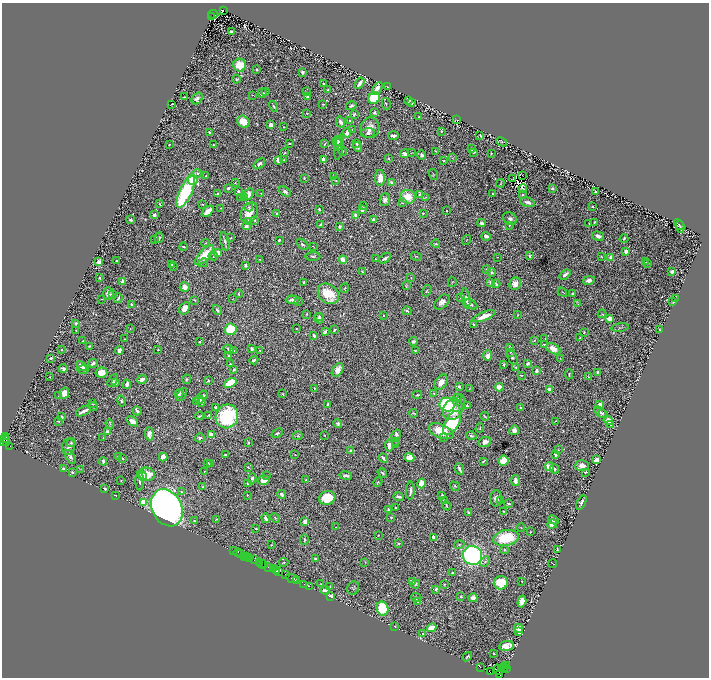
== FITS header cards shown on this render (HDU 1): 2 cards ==
NAXIS1  =                 1414
NAXIS2  =                 1351

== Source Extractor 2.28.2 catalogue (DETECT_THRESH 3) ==
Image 1414 x 1351 px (HDU 1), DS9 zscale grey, zoomed out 1/2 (1 PNG px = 2 x 2 image px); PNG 711 x 680 px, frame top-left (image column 2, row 1350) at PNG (2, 3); each listed source drawn as its Kron ellipse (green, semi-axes under 4 px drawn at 4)
Background 1.75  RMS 0.025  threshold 0.0756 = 3 sigma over >= 5 px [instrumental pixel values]
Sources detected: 817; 82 cannot appear on this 1/2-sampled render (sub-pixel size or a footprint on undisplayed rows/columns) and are neither listed nor drawn; of the other 735, the 500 brightest by FLUX_AUTO listed and drawn (235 fainter detections omitted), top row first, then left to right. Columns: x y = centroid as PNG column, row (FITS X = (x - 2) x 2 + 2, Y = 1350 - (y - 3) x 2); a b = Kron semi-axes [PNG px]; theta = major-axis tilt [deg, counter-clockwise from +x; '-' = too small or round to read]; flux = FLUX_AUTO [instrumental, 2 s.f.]
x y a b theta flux
223 10 3 2 - 840
213 14 5 2 - 630
212 16 4 2 - 220
231 32 3 3 - 16
240 65 6 6 - 120
257 70 2 2 - 6.4
303 72 2 2 - 56
237 79 4 3 - 8.4
360 83 6 2 55 34
323 84 2 2 - 6
388 87 3 2 - 5.6
377 88 7 3 60 34
328 89 3 2 - 6.5
266 91 3 2 - 4.7
307 92 2 2 - 6.2
262 93 5 2 - 14
252 95 3 2 - 3.6
185 97 2 2 - 3.1
307 97 2 2 - 38
374 98 6 5 - 350
197 99 6 5 - 27
408 101 3 3 - 23
412 103 3 2 - 7.3
172 104 3 2 - 11
323 104 2 2 - 4.6
386 104 6 3 -76 4.9
274 106 5 3 - 7.2
351 106 5 3 - 11
307 113 3 2 - 3.2
374 113 4 3 - 16
354 114 3 2 - 7.2
419 117 2 2 - 5.9
349 120 3 2 - 3
457 120 2 2 - 3.1
243 122 6 5 - 100
341 122 6 4 -64 21
271 125 3 3 - 46
283 127 2 2 - 3.3
370 128 10 9 - 59
352 130 3 2 - 3
441 131 2 2 - 3.6
209 133 3 2 - 15
347 133 5 3 - 29
368 133 7 5 7 17
480 135 3 2 - 4.1
393 136 5 3 - 15
338 141 4 3 - 5.9
502 142 6 2 -27 4.9
289 143 3 2 - 6.2
337 143 7 3 -73 12
169 144 2 1 - 3
325 144 4 3 - 6.3
357 144 4 3 - 11
213 145 2 2 - 9.3
339 147 13 3 82 12
358 147 5 3 - 12
472 149 3 2 - 16
342 151 6 3 -62 11
436 151 3 2 - 4.9
474 152 3 2 - 5.5
285 153 3 2 - 7.1
411 153 3 1 - 3
491 153 2 2 - 3.5
404 154 4 3 - 27
422 155 5 3 - 13
389 158 2 2 - 5.9
452 158 4 3 - 4
278 160 4 4 - 47
284 160 3 2 - 4.2
324 160 3 3 - 35
444 161 2 2 - 3.9
259 164 7 4 42 21
197 173 4 3 - 9.3
434 174 6 3 -73 5.6
522 175 2 1 - 3.5
206 176 3 2 - 5.7
333 177 4 2 - 4.1
304 178 4 3 - 7.6
380 178 8 5 90 70
512 179 3 1 - 3.2
192 180 5 5 - 120
336 181 3 2 - 3.9
391 182 4 3 - 22
235 183 3 2 - 4.1
500 183 4 2 - 4.8
228 188 4 3 - 12
552 188 3 2 - 6.2
523 189 4 2 - 4.6
285 191 7 4 -35 17
595 191 2 2 - 26
186 192 17 6 64 640
238 192 3 3 - 11
218 194 3 2 - 7.4
249 194 6 4 66 36
261 194 3 2 - 3
419 194 3 3 - 8.4
492 194 2 2 - 3.9
522 194 2 2 - 4.9
240 197 3 2 - 4.4
245 197 4 2 - 9.1
408 197 8 7 - 110
426 197 3 2 - 3.6
385 200 6 5 - 24
527 202 7 4 -14 27
403 203 4 3 - 3.5
160 204 4 3 - 3.7
203 204 2 2 - 4.7
363 206 2 2 - 3.1
592 206 2 2 - 4.2
249 207 4 3 - 9.1
221 208 3 3 - 5.4
319 209 2 2 - 7.5
362 210 3 3 - 16
208 211 7 4 42 42
446 211 2 2 - 4.4
249 213 11 7 60 74
277 213 4 3 - 8.2
423 213 2 2 - 9.8
154 215 4 3 - 16
356 215 4 3 - 31
510 219 7 5 -36 18
131 220 3 2 - 9.7
255 220 3 2 - 7.9
373 220 4 3 - 14
248 221 4 3 - 13
594 222 2 2 - 3.8
481 223 4 4 - 18
589 223 2 2 - 3.2
679 224 6 4 -44 6.3
321 225 4 3 - 10
509 225 4 3 - 5.8
246 226 4 3 - 18
339 226 2 2 - 41
680 227 6 2 -78 7.5
486 236 4 3 - 21
598 236 6 3 -16 22
159 238 5 3 - 8.9
231 238 3 2 - 3.9
624 238 4 3 - 12
155 240 3 2 - 3.7
279 240 3 2 - 12
467 240 5 2 - 3.3
225 241 9 3 -79 11
205 243 4 2 - 3.4
303 244 7 4 -41 11
436 244 4 2 - 5.7
313 246 3 2 - 4.6
183 247 4 2 - 6.3
626 251 4 3 - 22
218 253 3 3 - 49
204 255 12 5 47 150
213 256 5 4 - 9.3
313 256 7 4 3 10
416 256 6 3 -18 5
529 256 4 3 - 8.6
601 256 3 2 - 3.8
497 257 3 2 - 3.7
611 257 4 3 - 41
385 258 7 2 36 13
259 259 3 2 - 4.2
375 259 2 2 - 4.1
343 260 4 3 - 59
116 261 2 2 - 6.8
99 262 3 3 - 42
646 262 4 3 - 3.1
203 263 5 3 - 8.1
647 264 4 3 - 3.7
171 265 4 3 - 8.7
245 265 3 3 - 17
173 266 3 2 - 3.7
486 269 3 2 - 3.2
362 271 3 2 - 4.1
672 271 3 3 - 20
491 272 4 4 - 10
565 275 6 3 39 27
100 278 2 2 - 15
411 278 2 2 - 3.1
589 280 6 4 12 25
123 282 4 3 - 70
303 282 3 2 - 7.4
452 282 5 2 - 4.3
491 282 4 3 - 12
496 284 4 2 - 9.6
515 284 6 5 - 52
406 286 3 3 - 4.9
185 287 5 5 - 37
345 288 5 3 - 6.4
427 291 6 3 57 6.4
562 292 5 2 - 4.1
108 294 6 5 - 29
112 294 4 3 - 15
238 294 4 3 - 8.1
328 294 12 9 -44 190
573 294 3 2 - 5.8
460 297 3 2 - 3.9
118 298 5 2 - 9.4
466 298 10 3 -80 19
675 298 3 2 - 3.1
102 299 2 1 - 3.5
232 299 3 2 - 3.6
195 300 3 3 - 4.2
292 300 6 3 -1 23
298 301 3 2 - 3.1
442 302 9 5 44 27
673 302 3 2 - 3.9
132 304 4 3 - 8.9
470 304 7 3 -25 18
578 304 3 3 - 3.8
184 308 7 4 59 47
217 310 5 3 - 12
407 311 4 3 - 9.6
306 314 3 2 - 3.9
602 314 4 3 - 5
518 315 3 2 - 3.4
319 316 4 2 - 4.2
383 316 2 2 - 7.8
484 316 12 3 21 82
319 318 5 5 - 13
609 319 4 3 - 37
76 323 3 2 - 7
473 324 3 2 - 8.4
620 327 9 4 8 9.3
130 329 3 2 - 3.1
231 329 6 6 - 300
296 329 2 2 - 3.5
659 329 2 2 - 5.1
76 330 2 2 - 6
334 330 3 2 - 8.6
325 332 3 3 - 23
584 332 2 2 - 4.9
314 336 3 2 - 8.7
545 338 3 3 - 3.9
580 338 3 2 - 4.5
125 339 3 2 - 4.5
534 340 3 2 - 4.3
83 341 3 2 - 3.3
413 341 4 3 - 12
199 342 3 2 - 6.8
544 345 4 3 - 9.3
89 346 2 2 - 5
510 347 2 2 - 20
61 349 2 2 - 8.1
229 349 5 3 - 13
251 349 3 3 - 9.7
553 349 8 5 -27 60
119 350 4 3 - 26
158 350 2 2 - 3.8
233 350 2 2 - 5.9
260 351 3 2 - 5.8
415 351 3 2 - 4.2
510 352 3 3 - 4.3
228 356 3 3 - 4.1
488 356 5 4 - 34
512 357 8 4 -65 11
51 358 3 2 - 11
560 358 3 2 - 4
254 360 4 2 - 17
93 363 5 3 - 22
527 363 4 3 - 15
230 364 3 2 - 3.4
504 365 4 2 - 7.4
82 366 6 3 -44 40
516 367 4 3 - 8.1
63 369 4 3 - 14
83 369 6 3 2 12
234 370 3 2 - 11
338 370 7 5 55 46
536 371 4 3 - 16
101 372 6 5 - 67
597 372 2 2 - 7.4
569 374 5 2 - 4.9
521 375 3 2 - 4.7
50 377 2 2 - 3.6
588 377 3 2 - 5
142 379 5 3 - 34
186 379 5 4 - 6.4
113 380 7 4 59 8.1
208 380 3 2 - 6.4
441 382 8 5 56 51
115 383 4 2 - 7.8
230 383 7 4 31 120
127 384 5 2 - 31
459 386 3 2 - 12
499 387 4 4 - 39
314 389 2 2 - 4.3
470 389 4 4 - 3.7
550 389 3 2 - 25
64 393 5 4 - 47
179 393 4 3 - 12
434 393 3 3 - 6.4
283 394 2 2 - 7.8
182 395 7 3 61 8.2
204 395 4 4 - 7
417 395 5 2 - 6
58 396 3 3 - 4.4
457 398 4 3 - 5
199 400 4 4 - 21
121 401 5 4 - 10
197 401 3 2 - 13
201 402 4 4 - 19
461 402 8 3 -85 9
92 404 2 2 - 4.1
328 404 2 2 - 6.3
447 405 7 6 - 410
600 405 3 3 - 71
467 406 2 2 - 6.2
93 407 4 2 - 3.4
520 407 3 3 - 7.2
216 408 3 2 - 13
453 409 11 9 55 90
84 411 8 3 28 26
137 411 4 2 - 25
601 412 7 4 -42 14
413 413 4 2 - 6.7
603 413 3 3 - 4.8
209 415 3 2 - 9.4
200 416 4 2 - 7.3
227 416 12 11 - 440
485 416 4 2 - 4.4
62 417 3 3 - 9.5
58 421 3 2 - 5.2
132 421 6 3 -35 42
555 421 4 2 - 3.2
608 421 5 4 - 38
338 423 4 4 - 11
452 423 13 7 59 340
110 424 5 3 - 7.2
611 424 4 3 - 5.2
480 428 5 2 - 4.7
514 430 5 4 - 29
441 431 13 7 -22 140
108 432 3 3 - 44
277 433 6 3 24 8.4
149 434 6 4 -84 35
211 435 4 3 - 98
324 435 2 2 - 4.5
396 435 5 4 - 18
298 436 5 4 - 6.6
471 436 5 3 - 9.9
6 437 3 2 - 270
444 437 2 2 - 14
103 438 3 2 - 3.8
200 438 5 4 - 12
4 439 2 2 - 180
5 441 6 3 36 810
395 441 3 2 - 3.1
485 442 6 5 - 38
7 443 2 2 - 620
71 443 4 4 - 10
248 443 2 2 - 6.2
396 445 3 1 - 4.1
10 446 2 1 - 780
389 446 6 3 -84 40
68 447 8 6 74 23
351 450 4 3 - 8.1
558 450 3 2 - 4.6
295 454 2 1 - 3.2
555 454 4 2 - 13
225 455 2 2 - 10
118 456 2 2 - 8.3
70 457 7 4 -58 23
163 457 4 4 - 41
410 457 5 4 - 73
123 458 3 2 - 6.1
383 458 5 2 - 14
596 460 4 3 - 48
103 461 4 3 - 15
483 461 3 2 - 7
503 461 5 5 - 93
207 463 3 2 - 6.4
210 464 3 3 - 9.7
582 466 7 5 0 30
248 467 4 2 - 3.6
549 467 4 3 - 90
64 469 4 3 - 22
81 469 3 3 - 3.9
460 469 6 2 -65 17
555 469 5 4 - 7.9
204 471 3 2 - 3.3
72 472 4 3 - 8.9
585 472 2 2 - 15
382 473 5 2 - 8.9
147 474 8 6 -12 100
346 475 6 3 -9 13
143 476 5 3 - 46
266 476 3 2 - 8.5
252 478 5 3 - 10
121 480 2 2 - 3.3
264 480 6 4 15 56
306 480 2 2 - 5.1
140 481 9 3 -90 15
515 481 5 3 - 35
378 482 5 3 - 4.6
421 483 5 3 - 100
247 484 3 2 - 7.6
455 486 5 4 - 7.4
203 487 3 2 - 4.5
105 489 3 2 - 18
410 491 9 3 88 23
181 492 3 3 - 4.2
282 494 4 4 - 13
116 495 3 1 - 3.4
247 495 3 2 - 5.5
442 495 2 2 - 12
399 497 5 3 - 15
327 498 8 6 16 180
496 498 8 5 87 24
500 500 3 2 - 3.4
444 501 3 3 - 17
143 502 4 4 - 130
581 502 8 2 64 15
508 503 3 2 - 7.5
446 505 5 2 - 5.4
395 507 2 2 - 3.8
167 508 19 15 -62 3500
388 510 3 3 - 16
504 511 3 2 - 3
469 513 3 2 - 13
391 517 3 3 - 4.2
266 518 4 2 - 25
275 518 5 3 - 4.4
216 519 3 2 - 4.2
554 520 5 3 - 24
195 521 2 2 - 11
305 521 3 3 - 53
552 524 5 4 - 39
336 527 4 2 - 3.2
521 528 4 2 - 3.6
256 529 3 2 - 4.2
530 532 2 2 - 3.2
378 535 2 2 - 3.6
434 537 2 2 - 86
506 538 13 7 9 260
304 540 5 3 - 6.8
398 543 3 2 - 7.5
459 544 5 3 - 4.8
271 545 3 2 - 3.5
557 549 3 2 - 7.8
505 550 4 4 - 5.7
234 551 2 1 - 160
237 552 4 1 - 50
241 554 2 1 - 180
244 556 2 1 - 99
246 556 2 1 - 92
472 556 10 9 - 1100
249 557 3 1 - 150
250 558 2 1 - 130
315 558 3 3 - 11
254 560 2 1 - 220
260 562 3 1 - 190
284 562 5 2 - 3.7
365 562 2 2 - 3.1
485 562 5 3 - 8.4
262 564 4 1 - 150
264 564 3 1 - 130
553 564 4 1 - 3.1
268 567 4 1 - 500
273 569 3 1 - 150
277 570 3 2 - 390
279 571 2 1 - 160
453 573 2 2 - 8.4
286 575 3 2 - 160
292 578 6 2 -23 320
296 580 2 1 - 120
413 581 3 2 - 82
522 581 2 1 - 3
501 583 7 6 - 210
304 584 2 1 - 110
321 584 3 2 - 3.4
416 584 4 4 - 7.5
445 584 3 2 - 3.3
309 586 2 1 - 78
330 586 3 2 - 3.2
353 588 7 5 54 9.7
436 589 4 3 - 11
325 590 4 2 - 39
331 596 4 3 - 20
461 596 3 2 - 8.8
416 597 5 3 - 8.1
473 598 4 3 - 43
418 602 3 3 - 3.1
522 602 6 4 73 63
383 609 7 6 - 220
395 627 2 2 - 5.6
432 628 5 3 - 120
518 628 5 4 - 51
519 632 3 2 - 17
423 634 2 1 - 3.4
506 646 7 5 7 65
494 653 3 2 - 4
467 657 5 3 - 7
507 665 3 1 - 250
480 667 2 1 - 88
504 668 2 2 - 280
506 668 2 1 - 140
501 669 2 1 - 410
505 669 2 1 - 170
498 670 5 4 - 1000
490 671 2 2 - 150
500 675 2 2 - 85
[235 fainter detections neither listed nor drawn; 82 sub-pixel or undisplayed-footprint detections neither listed nor drawn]